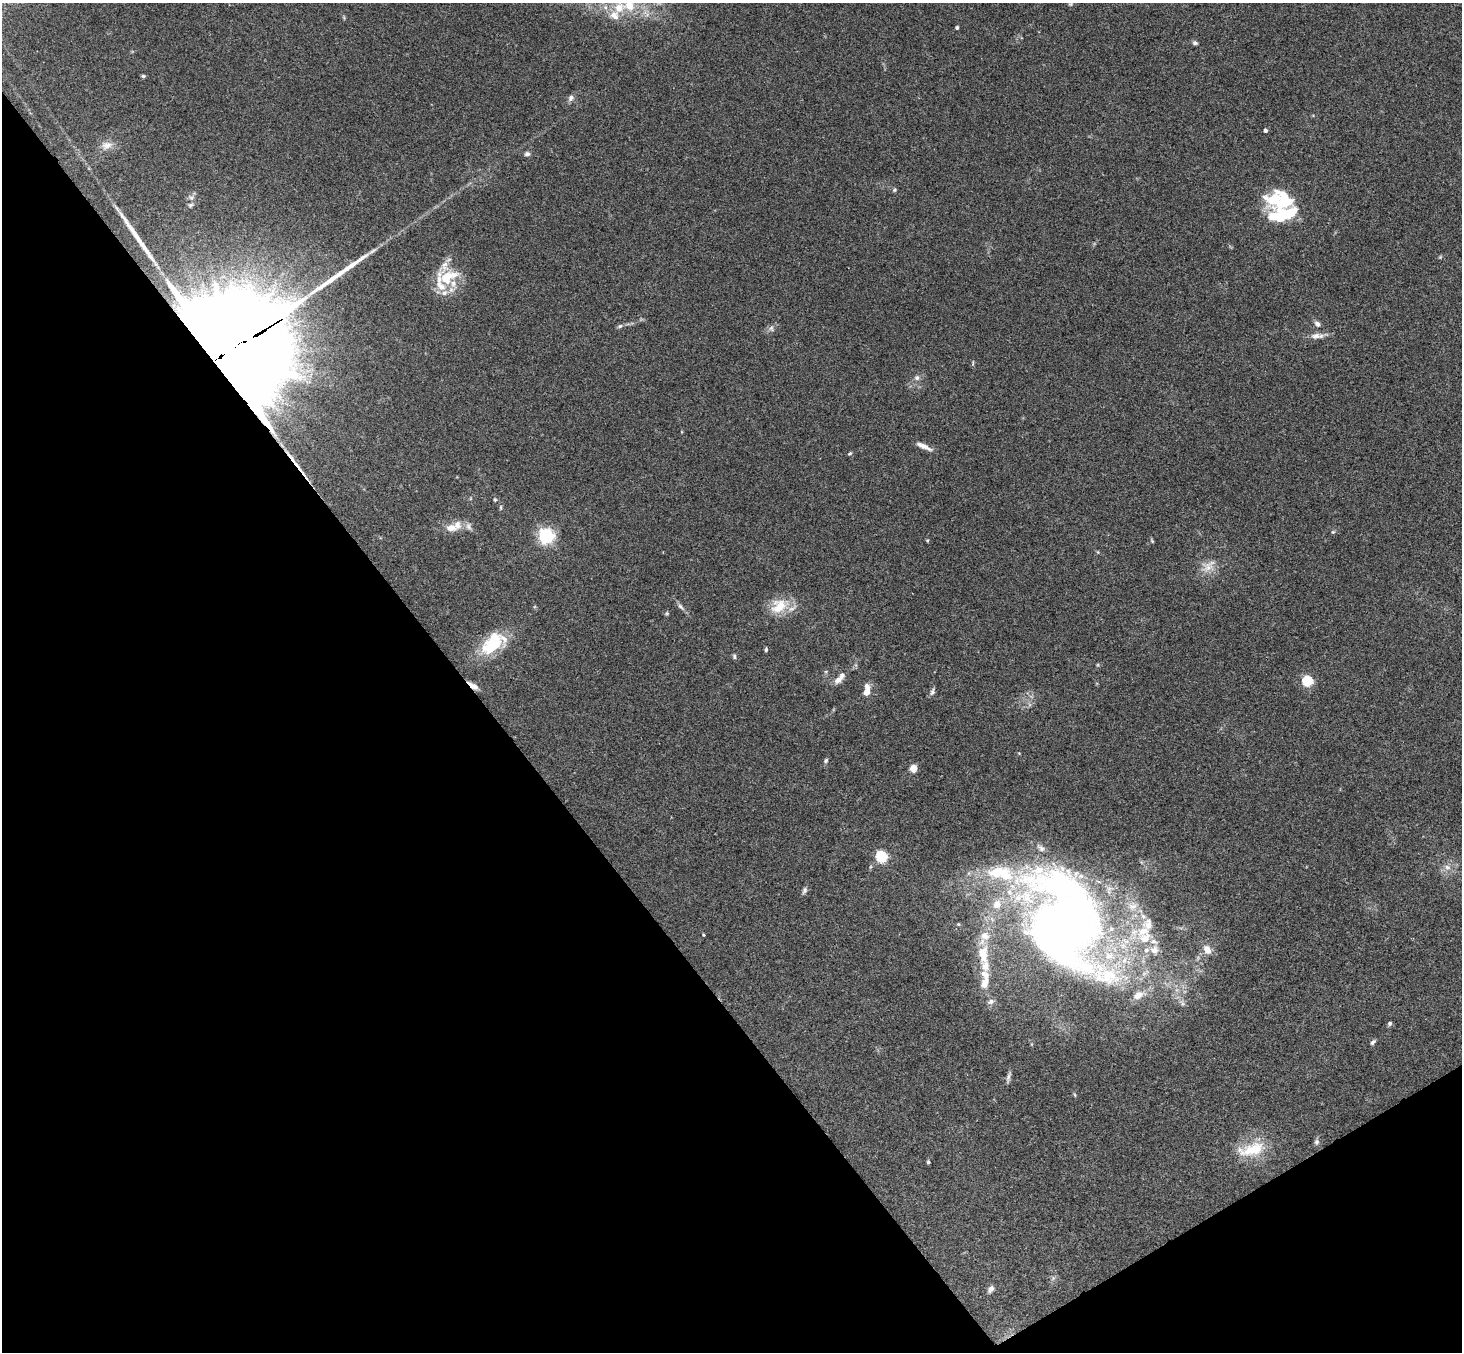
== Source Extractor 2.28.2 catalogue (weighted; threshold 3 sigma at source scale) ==
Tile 14 of 4 x 4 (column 2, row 4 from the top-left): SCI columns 1514-2973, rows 331-1680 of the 5942 x 5923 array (HDU 1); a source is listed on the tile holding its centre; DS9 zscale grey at full resolution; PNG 1464 x 1354 px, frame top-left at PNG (2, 3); no overlay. Shown black and unused: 35% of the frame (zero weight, under 3 of 4 exposures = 6% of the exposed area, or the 3 px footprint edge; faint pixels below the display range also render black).
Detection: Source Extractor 2.28.2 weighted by HDU 2 'WHT'; one run over the whole footprint, this tile lists its part. Background 0.168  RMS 0.0077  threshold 0.0348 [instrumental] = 3 sigma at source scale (4.5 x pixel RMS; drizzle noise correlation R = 1.50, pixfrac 1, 0.05/0.05 arcsec/px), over >= 5 px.
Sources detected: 94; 1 too faint to see at this stretch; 2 inside a brighter object's white glare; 1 cosmic-ray / hot-pixel residue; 1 long thin detection or spike segment (spike, bleed or trail) — not listed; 25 inside a brighter listed object's ellipse — not listed separately; the other 64 listed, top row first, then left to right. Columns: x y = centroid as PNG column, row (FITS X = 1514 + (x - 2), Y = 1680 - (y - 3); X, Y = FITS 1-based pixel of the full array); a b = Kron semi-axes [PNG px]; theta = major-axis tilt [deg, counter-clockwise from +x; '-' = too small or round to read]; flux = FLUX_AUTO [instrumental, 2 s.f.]
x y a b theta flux
629 4 20 14 -88 22
614 15 14 11 -34 8.3
957 28 4 3 - 1.5
1195 43 7 5 -26 1.7
143 76 5 4 - 1.2
571 98 9 7 53 2.9
1265 130 4 4 - 2.1
107 145 16 10 18 6.1
527 154 7 6 - 2.2
894 190 5 5 - 1
1284 200 33 24 80 41
191 205 7 4 20 1
1440 257 5 4 - 0.87
446 278 26 22 -81 27
1317 324 9 6 -39 2.6
620 326 7 5 17 1.6
771 328 8 6 -83 2.2
1316 336 16 7 4 5.1
225 354 40 28 28 41000
973 363 8 2 80 0.8
917 378 7 7 - 2.6
924 446 21 6 -24 5.5
850 453 6 4 39 0.97
495 500 5 4 - 0.96
501 507 7 3 90 1.1
468 526 11 7 -71 2.9
451 528 16 10 5 8.2
1333 532 5 4 - 0.99
546 536 6 6 - 210
1152 541 6 4 -46 0.85
1098 552 5 3 - 0.68
1208 566 23 13 39 11
779 606 26 18 33 19
681 607 12 5 -48 2.7
667 613 5 5 - 1
492 646 35 19 24 32
766 650 5 4 - 1.2
734 656 7 5 -81 1.5
838 680 12 8 40 4.8
1307 681 5 5 - 64
473 686 14 5 -37 5.4
867 692 10 6 69 7.2
932 692 10 6 72 2.2
826 760 7 5 59 1.4
913 768 8 7 - 6.1
881 857 5 5 - 90
1447 867 9 8 - 4
804 890 9 6 72 2.1
1066 923 116 78 -65 720
958 924 5 4 - 0.79
1148 924 19 14 83 11
703 935 4 3 - 0.68
1207 949 12 9 -61 6.7
1154 950 12 11 - 6.6
983 954 23 13 -87 20
985 980 32 12 88 17
1390 1023 6 5 - 1.5
1373 1042 8 4 48 1.7
1008 1077 16 5 74 2.6
1075 1095 6 3 -70 0.91
1316 1142 8 6 88 2.1
1252 1149 42 16 14 27
928 1162 4 4 - 1.1
991 1289 10 7 50 3
Overlapping masked pixels (flux is a lower limit): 2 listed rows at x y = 225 354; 473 686
Isophote crosses this tile's border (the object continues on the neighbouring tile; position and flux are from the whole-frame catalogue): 1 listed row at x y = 629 4